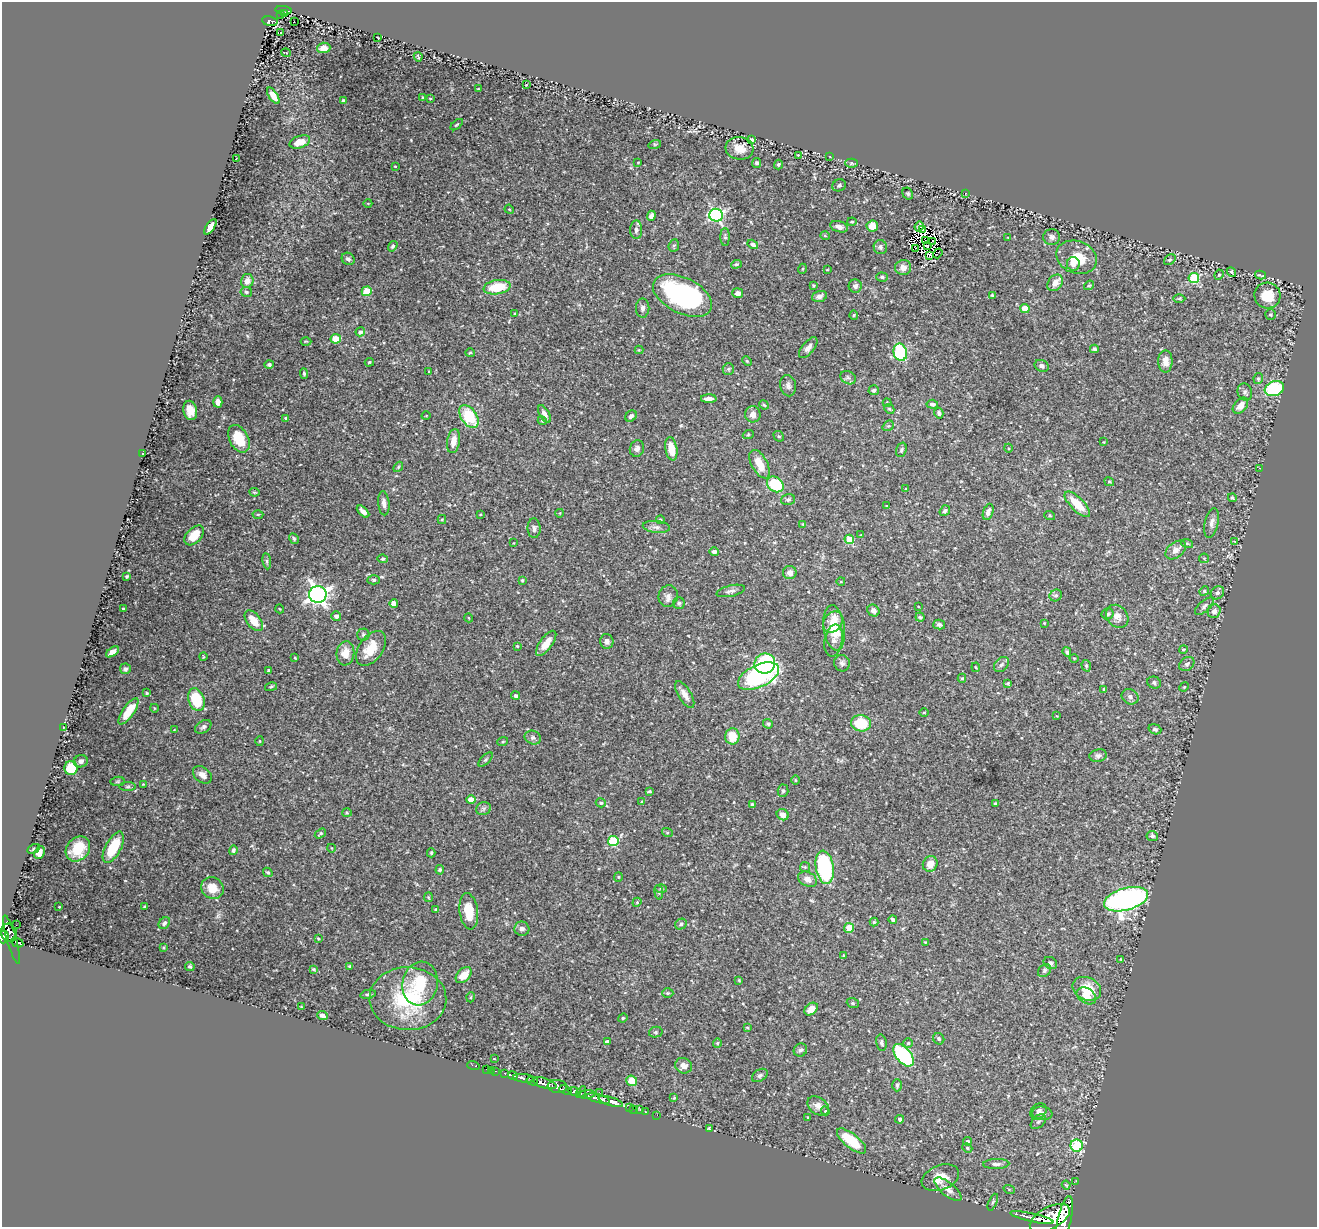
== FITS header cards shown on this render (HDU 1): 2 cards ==
NAXIS1  =                 1315
NAXIS2  =                 1225

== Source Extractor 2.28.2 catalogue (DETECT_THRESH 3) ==
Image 1315 x 1225 px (HDU 1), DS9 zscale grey, 1 PNG px = 1 image px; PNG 1319 x 1229 px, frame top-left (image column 1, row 1225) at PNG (2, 2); each listed source drawn as its Kron ellipse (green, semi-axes under 4 px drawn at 4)
Background 0.871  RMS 0.025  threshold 0.0747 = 3 sigma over >= 5 px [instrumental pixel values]
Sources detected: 396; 4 with non-positive FLUX_AUTO (blend fragments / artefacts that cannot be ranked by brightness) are neither listed nor drawn; the other 392 listed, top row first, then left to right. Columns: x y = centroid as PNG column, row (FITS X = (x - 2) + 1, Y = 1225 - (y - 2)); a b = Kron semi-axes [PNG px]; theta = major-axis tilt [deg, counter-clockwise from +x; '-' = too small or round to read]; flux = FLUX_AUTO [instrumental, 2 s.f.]
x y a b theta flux
283 10 8 3 -6 120
284 13 3 3 - 31
280 15 3 3 - 30
270 21 8 5 -9 220
294 21 3 2 - 5
280 32 3 3 - 3.4
378 38 3 2 - 1.2
324 48 7 5 5 13
286 53 5 3 - 1.4
418 57 5 2 - 1.7
526 85 2 2 - 0.87
478 89 4 2 - 1.1
273 96 9 4 -56 14
423 97 4 3 - 1.5
430 98 3 2 - 1.2
343 100 3 3 - 2.6
457 125 7 3 40 2.2
752 140 4 3 - 2.8
300 142 10 6 20 16
655 144 6 4 18 2.1
740 148 14 11 -6 20
798 155 2 2 - 1
830 157 3 3 - 1.3
236 159 3 2 - 1.4
638 162 3 2 - 1.1
757 163 5 4 - 3.7
851 163 6 4 0 2.2
778 165 5 4 - 2.5
395 166 3 2 - 1.1
839 185 7 5 24 3.4
966 193 3 2 - 28
908 194 6 5 - 2.2
368 203 4 3 - 1.1
509 209 5 3 - 1.5
716 215 7 6 - 310
651 216 5 4 - 5
852 222 4 3 - 2
872 226 6 5 - 17
919 226 5 3 - 1.4
210 227 9 4 55 12
839 227 9 5 -15 8.4
636 230 9 6 88 6.2
923 230 3 2 - 3.8
825 236 5 3 - 1.5
725 237 9 4 -89 3.4
1052 237 8 8 - 6.7
1008 238 4 2 - 1.1
926 241 2 2 - 2.1
933 241 4 2 - 2
753 244 6 4 -32 3.9
927 245 3 2 - 3.1
393 246 6 4 55 2.9
674 246 6 5 - 2.8
880 247 7 6 - 5.1
916 248 3 2 - 1.8
938 253 5 2 - 0.37
929 256 4 3 - 4
1077 257 21 16 -21 46
348 259 7 6 - 4.8
1170 260 6 5 - 2.5
736 264 5 4 - 2.4
1073 264 7 6 - 7.5
903 268 8 7 - 11
802 269 5 3 - 1.5
827 270 4 2 - 1.1
1231 272 5 3 - 3.4
1219 275 5 4 - 2.3
1260 275 5 2 - 1.8
882 277 6 4 -2 2.8
1194 278 5 5 - 110
247 281 7 6 - 11
1055 283 9 6 54 13
813 285 3 2 - 1.5
1089 285 5 4 - 2
855 286 6 6 - 6.6
497 287 13 7 9 56
367 291 5 5 - 50
246 292 6 5 - 2.9
738 293 5 5 - 7.9
682 295 32 17 -26 270
992 295 4 3 - 1.9
819 296 8 5 17 6.5
1267 296 13 13 - 34
1179 298 6 4 1 2.1
643 308 9 6 89 6.3
1025 309 4 4 - 36
515 314 4 3 - 1.8
854 315 4 4 - 1.9
1270 315 5 5 - 2.3
360 332 5 4 - 4.7
336 339 5 5 - 52
306 341 5 3 - 1.4
808 348 12 6 50 8.1
1094 349 4 4 - 4.1
639 350 4 4 - 1.4
900 352 9 6 -76 150
470 353 5 3 - 1.5
747 361 5 3 - 1.8
1165 361 11 7 90 13
369 362 5 3 - 1.9
269 364 4 4 - 4.6
1042 366 7 5 -24 5.4
728 369 6 5 - 3.4
429 371 3 2 - 1
304 373 5 4 - 2.8
848 378 8 6 -31 4.4
1258 379 5 4 - 2.9
788 386 11 8 -77 6.8
1274 389 10 7 19 130
874 390 5 5 - 3.5
1245 392 9 7 -71 4.8
709 399 8 4 -1 8.5
218 402 5 4 - 9.8
887 403 4 3 - 1.5
932 404 6 4 -5 4.1
764 405 5 4 - 2.1
1240 406 9 6 48 15
889 409 5 4 - 2.1
190 410 10 7 -77 16
939 413 5 4 - 3.7
544 414 10 5 -61 7.7
753 414 8 8 - 9.8
426 416 4 3 - 1.2
469 416 13 7 -54 78
631 416 6 5 - 4.6
285 418 4 3 - 1.6
542 421 4 4 - 2
888 426 6 4 40 2.6
748 435 5 3 - 1.6
779 436 6 4 -40 2.2
239 439 15 9 -63 48
453 441 12 6 80 15
1103 442 4 3 - 1.1
637 448 8 7 - 6.2
1008 448 4 3 - 1.6
671 449 12 6 -80 29
901 450 7 5 71 3.3
143 454 3 2 - 2
760 464 16 8 -61 29
398 467 5 4 - 2.3
1260 468 3 2 - 1.2
1109 482 5 4 - 1.8
775 484 9 7 -40 89
906 489 4 2 - 1.1
254 492 5 3 - 2
1232 498 5 3 - 2.3
788 499 7 5 16 3.6
384 503 12 5 -84 7.4
1077 504 16 6 -44 40
886 506 3 2 - 0.99
363 511 7 4 -43 6.6
945 511 6 4 51 4.1
988 512 8 5 72 6.3
560 513 4 3 - 1.3
258 514 5 3 - 1.9
480 514 3 2 - 1.1
1050 516 5 3 - 1.7
442 519 4 4 - 2
660 520 4 3 - 1.8
1212 523 15 6 78 9
803 524 4 4 - 1.3
656 527 13 6 -6 7.3
534 528 10 6 -89 5.6
194 535 12 7 46 32
861 535 3 3 - 1.2
294 539 5 4 - 2.5
849 539 5 4 - 48
1234 541 3 2 - 0.9
513 543 4 2 - 0.86
1187 543 6 3 -19 1.7
1176 550 12 7 38 12
714 552 4 4 - 5.2
1204 558 5 5 - 2.1
383 559 5 4 - 2.4
267 561 8 4 -82 3.4
790 573 7 6 - 11
127 576 3 2 - 1.8
374 580 6 4 0 2.5
522 580 4 3 - 2.2
841 581 4 3 - 1.2
731 591 14 5 13 7
1204 591 5 4 - 2.1
1217 593 7 6 - 4.4
318 594 8 8 - 770
1056 595 6 5 - 3.3
668 596 10 9 - 9.3
394 603 4 4 - 11
679 603 6 6 - 3.6
918 606 2 2 - 1
1204 606 11 5 41 5.3
123 608 3 2 - 1.3
280 609 4 3 - 1.1
873 611 6 5 - 6.5
1214 611 7 6 - 8.2
1108 614 6 5 - 3.2
336 616 5 4 - 5.9
1117 616 12 10 -50 12
920 617 4 4 - 2.2
469 618 4 3 - 1.1
254 621 12 6 -52 26
833 622 11 9 56 20
1044 623 3 2 - 1.2
939 625 6 5 - 3.4
834 628 23 10 -82 52
363 635 6 6 - 2.9
607 641 7 6 - 6.2
833 641 16 9 80 9.2
546 643 15 6 54 22
517 646 3 3 - 1.9
371 648 19 12 54 33
1183 649 4 3 - 2
112 652 7 4 36 8.3
1067 652 5 3 - 3.2
345 653 12 9 82 22
203 657 4 2 - 1.3
295 658 3 2 - 1.3
1074 658 4 3 - 1.2
842 663 8 7 - 5.3
765 664 10 10 - 120
1001 664 8 6 45 5.1
1187 664 8 6 39 4.7
1086 666 6 4 -71 2.3
976 667 5 3 - 1.5
125 669 5 5 - 4.1
268 670 3 2 - 1.7
758 676 22 11 25 300
962 678 4 4 - 2.2
1008 683 3 3 - 1.7
1154 683 7 6 - 3.8
271 687 6 3 13 2
1184 687 5 4 - 1.6
1104 689 3 3 - 2.6
147 693 3 3 - 1.6
685 695 15 6 -59 12
516 696 4 4 - 4.8
1130 697 9 7 -32 6.3
196 700 12 7 -71 64
154 708 4 3 - 1.2
128 711 15 5 55 32
924 712 5 3 - 1.7
1057 716 4 3 - 1.1
861 723 10 8 -9 60
768 724 5 4 - 2.9
203 727 9 6 34 4.3
64 728 4 3 - 1.7
1155 729 6 5 - 3.8
174 730 3 2 - 1.1
732 736 8 7 - 32
533 738 8 6 -22 4.6
259 741 5 3 - 1.3
503 741 5 3 - 1.6
1098 755 8 6 10 5.2
485 760 9 4 45 2.9
81 761 7 6 - 6
71 768 7 6 - 58
202 775 10 7 -36 10
795 780 4 3 - 1.5
118 781 7 4 7 2.6
143 784 3 2 - 1.2
128 787 8 4 1 2.8
649 791 4 2 - 2.1
783 791 6 5 - 2.9
471 800 4 4 - 24
642 802 4 3 - 1.5
601 803 5 4 - 3.1
752 804 3 3 - 2.8
995 804 3 3 - 3.2
483 809 8 6 17 4.5
347 813 5 3 - 1.7
783 815 6 5 - 13
667 832 5 3 - 1.7
320 833 6 4 33 2.5
1152 836 6 5 - 3.7
613 841 5 5 - 110
113 847 17 7 62 59
331 848 4 3 - 1.2
33 849 6 4 28 2.3
78 849 13 11 47 36
233 850 5 4 - 3.7
39 853 7 5 68 9
431 853 4 4 - 1.9
930 864 8 7 - 17
805 867 5 5 - 2.1
825 867 17 9 -81 180
440 870 4 4 - 2.3
268 872 5 3 - 2.6
618 877 5 4 - 1.9
808 879 10 7 -26 9.9
212 888 11 10 - 24
661 888 6 3 -3 1.9
659 892 7 4 -82 2.4
428 897 5 4 - 1.9
1126 899 22 11 16 630
637 902 5 3 - 1.6
145 906 4 3 - 2.5
59 907 2 2 - 1
436 910 4 3 - 2.2
469 911 18 9 -82 38
893 920 4 3 - 3.3
874 922 4 4 - 1.8
164 923 6 5 - 4.3
681 924 6 5 - 3.2
16 925 2 2 - 9.3
849 928 5 5 - 37
522 929 7 7 - 6
9 933 9 7 -64 1200
3 937 6 5 - 740
318 938 3 3 - 1.6
12 939 25 5 -74 550
17 942 7 4 -25 380
925 942 3 3 - 1.3
164 947 4 3 - 1.6
844 955 3 2 - 1.3
1121 959 3 2 - 1.5
1050 963 7 5 -34 4.8
190 966 5 4 - 3.4
350 966 4 3 - 2.5
314 969 3 3 - 2.2
1044 970 7 5 47 3.5
464 975 9 6 44 20
739 980 4 3 - 1.5
420 983 22 17 78 57
1087 989 15 11 -24 43
668 993 6 5 - 2.4
368 994 8 4 13 3
1086 996 10 7 -32 15
471 997 5 3 - 1.6
408 999 38 31 -1 140
853 1003 6 5 - 2.2
301 1007 3 2 - 1.3
811 1009 7 5 41 17
323 1016 5 4 - 6.1
623 1018 5 4 - 1.7
747 1027 4 3 - 1.9
656 1032 7 5 14 3.1
939 1039 6 5 - 3.4
607 1042 4 4 - 6.7
717 1043 4 4 - 2
881 1043 8 5 -79 3.6
908 1043 5 5 - 2.2
800 1050 7 6 - 3.9
903 1055 13 7 -49 160
494 1059 3 2 - 1
473 1065 6 2 -18 22
683 1066 8 7 - 11
486 1069 2 2 - 11
491 1070 2 2 - 11
496 1071 3 2 - 50
505 1073 4 3 - 130
760 1075 8 5 33 4.1
513 1076 5 3 - 330
524 1078 11 3 -7 1100
532 1081 6 3 -15 330
632 1081 5 5 - 32
545 1083 12 5 -17 2400
897 1085 6 5 - 2.6
557 1086 10 6 -5 1200
566 1090 6 3 -23 470
575 1092 6 4 -17 990
581 1092 6 3 57 340
599 1092 2 2 - 16
587 1095 8 3 4 210
598 1098 12 3 -14 1300
674 1098 4 3 - 1.9
611 1102 12 4 -16 1800
818 1106 12 8 -36 11
630 1107 2 2 - 20
634 1109 2 2 - 24
640 1110 3 2 - 20
825 1111 4 4 - 1.7
1038 1111 9 7 46 6.1
646 1112 2 2 - 16
1042 1113 10 7 -6 7.4
657 1115 2 2 - 17
808 1117 4 3 - 1.3
900 1119 4 4 - 4.7
1038 1122 9 5 44 4.4
709 1128 3 3 - 1.9
851 1141 18 7 -39 53
968 1141 4 3 - 2.4
1077 1146 6 6 - 140
967 1148 5 4 - 2.5
996 1164 13 5 1 5.9
940 1178 19 12 21 23
1076 1181 2 2 - 12
1066 1185 4 3 - 2
948 1189 16 6 -39 12
1009 1189 5 3 - 1.6
993 1202 9 3 67 2.9
1032 1218 22 3 -12 2200
1050 1218 22 11 29 7600
1065 1218 23 6 77 4200
At the frame edge (FLAGS 8, measured only in part): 1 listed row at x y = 3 937
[4 non-positive-flux detections neither listed nor drawn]